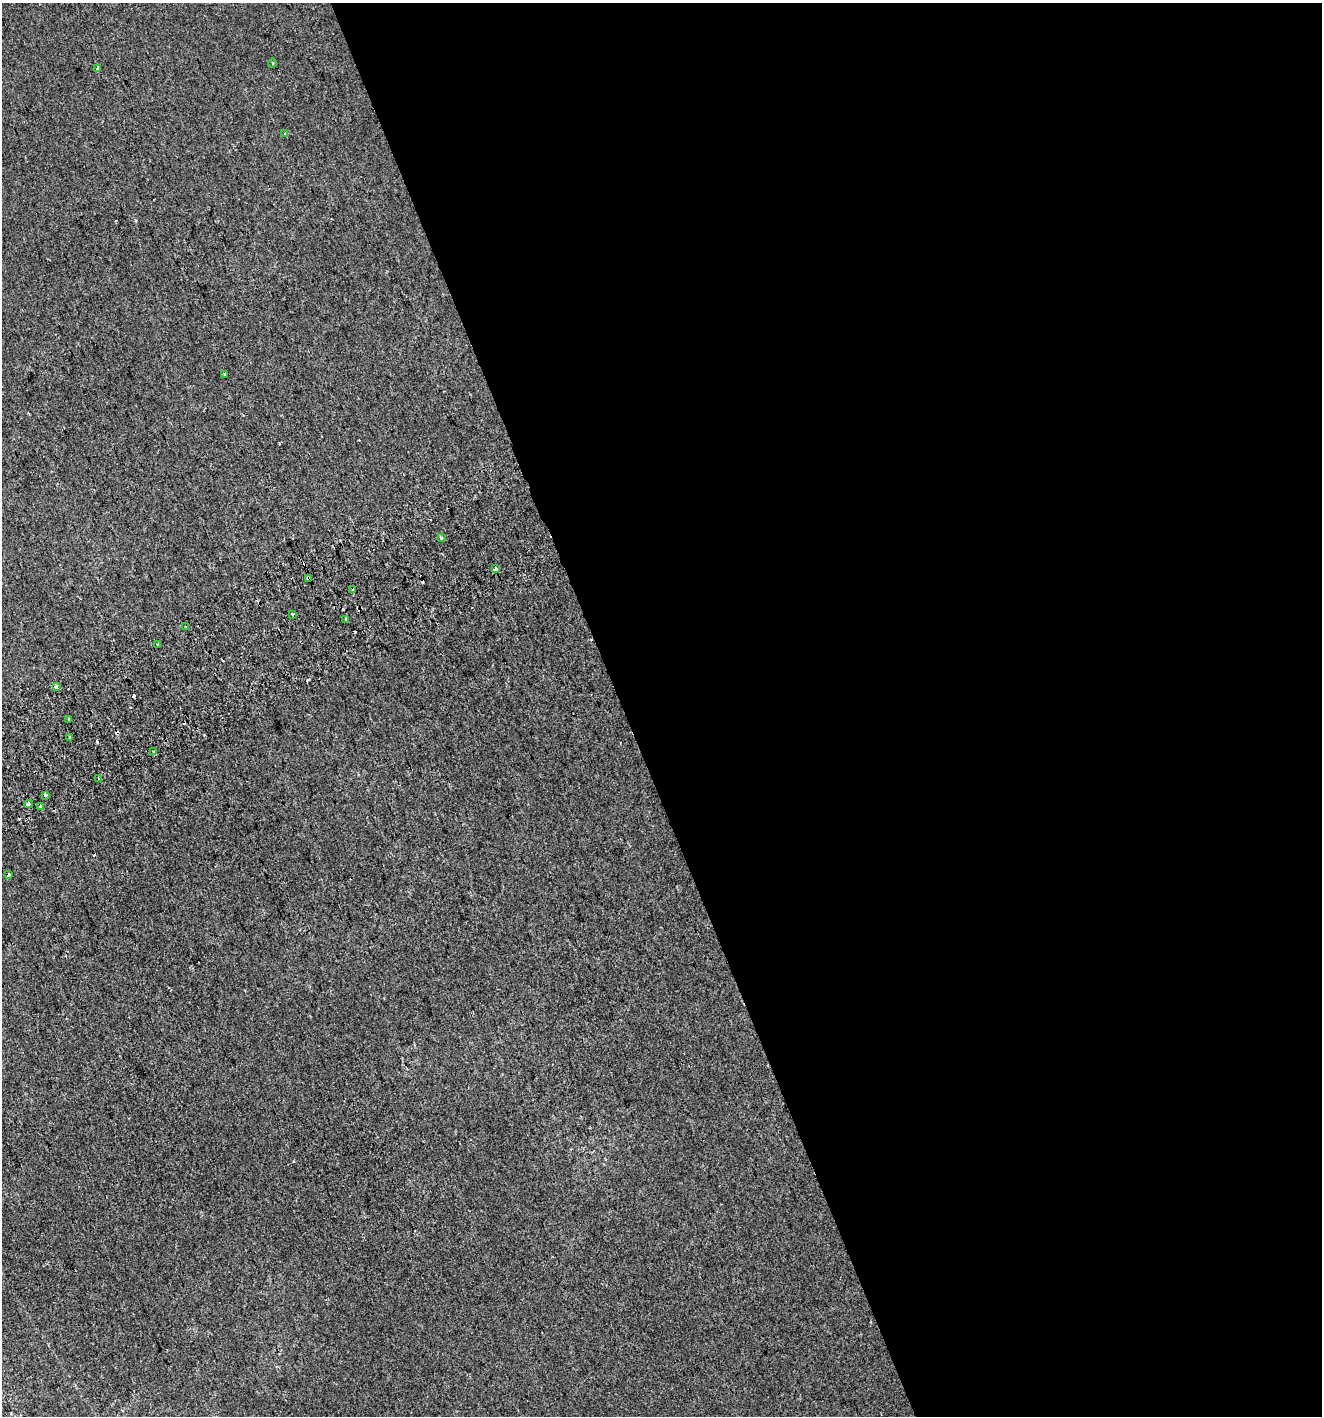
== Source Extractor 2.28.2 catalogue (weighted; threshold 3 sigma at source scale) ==
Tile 8 of 4 x 4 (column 4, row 2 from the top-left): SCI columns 4068-5387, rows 2871-4284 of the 5552 x 5736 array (HDU 1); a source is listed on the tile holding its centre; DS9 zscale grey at full resolution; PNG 1324 x 1418 px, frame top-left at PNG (2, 3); each listed source drawn as its Kron ellipse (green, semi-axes under 4 px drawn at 4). Shown black and unused: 53% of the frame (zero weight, under 2 of 3 exposures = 2% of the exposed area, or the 3 px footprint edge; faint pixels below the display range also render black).
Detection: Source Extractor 2.28.2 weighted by HDU 2 'WHT'; one run over the whole footprint, this tile lists its part. Background -1.28e-04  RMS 0.0074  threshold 0.0334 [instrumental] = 3 sigma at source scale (4.5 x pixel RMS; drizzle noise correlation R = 1.50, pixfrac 1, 0.0396/0.0396 arcsec/px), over >= 5 px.
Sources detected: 35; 14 cosmic-ray / hot-pixel residue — neither listed nor drawn; the other 21 listed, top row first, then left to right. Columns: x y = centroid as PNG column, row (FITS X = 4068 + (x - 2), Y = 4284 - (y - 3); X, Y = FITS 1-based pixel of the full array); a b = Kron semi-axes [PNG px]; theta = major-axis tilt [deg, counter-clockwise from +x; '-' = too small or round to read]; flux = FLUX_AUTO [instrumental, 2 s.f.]
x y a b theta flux
272 63 4 3 - 0.67
98 68 4 3 - 5.2
285 134 3 3 - 2.3
225 374 3 3 - 3
441 538 3 3 - 1.4
496 569 3 3 - 4.5
309 579 4 3 - 7.2
353 590 3 3 - 0.95
293 614 3 2 - 2
346 619 3 2 - 1.5
185 626 3 3 - 2.7
158 644 3 2 - 0.71
57 686 4 3 - 15
68 719 3 2 - 0.56
69 738 2 2 - 0.77
154 752 3 3 - 14
98 779 3 3 - 0.75
45 795 3 3 - 4.4
29 804 4 3 - 6.8
40 806 3 3 - 2.5
9 875 3 3 - 1.8
Overlapping masked pixels (flux is a lower limit): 2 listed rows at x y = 309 579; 57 686